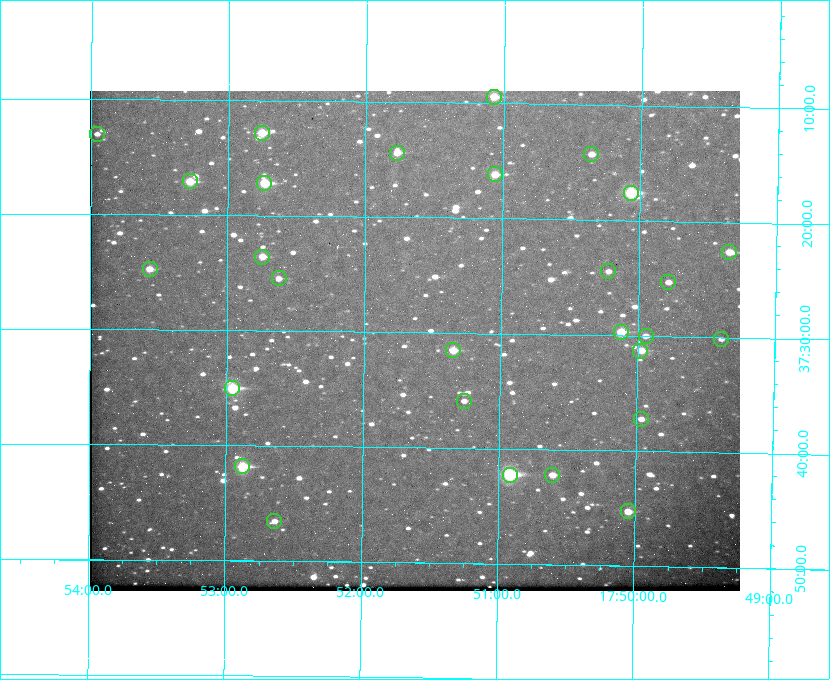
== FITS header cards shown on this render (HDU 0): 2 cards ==
NAXIS1  =                  650 / Width of table row in bytes
NAXIS2  =                  500 / Number of rows in table

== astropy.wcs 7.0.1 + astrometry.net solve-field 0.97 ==
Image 650 x 500 px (HDU 0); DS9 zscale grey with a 90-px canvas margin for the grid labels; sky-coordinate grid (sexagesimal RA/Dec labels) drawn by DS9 from the SOLVED WCS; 28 Tycho-2 reference stars matched to detected sources circled (green)
Header WCS: none
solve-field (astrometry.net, Tycho-2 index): SOLVED blind (the file carries no WCS)
Solved WCS: RA---TAN-SIP/DEC--TAN-SIP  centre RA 17:51:38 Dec +37:31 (267.91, +37.51 deg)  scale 5.21 arcsec/px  FOV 56.5' x 43.5'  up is +179 deg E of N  parity flipped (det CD > 0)
(file carries no celestial WCS; the grid is the blind solution)
Tycho-2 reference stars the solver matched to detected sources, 28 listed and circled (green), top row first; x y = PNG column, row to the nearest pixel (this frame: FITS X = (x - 90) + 1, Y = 500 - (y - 91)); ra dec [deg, ICRS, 3 dp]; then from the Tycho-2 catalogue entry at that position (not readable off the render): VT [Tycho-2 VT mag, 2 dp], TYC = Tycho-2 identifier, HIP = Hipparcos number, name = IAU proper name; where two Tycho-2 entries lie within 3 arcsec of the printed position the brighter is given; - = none
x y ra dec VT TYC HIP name
494 97 267.768 +37.157 9.98 2620-745-1 - -
262 133 268.189 +37.213 9.71 2620-542-1 - -
97 134 268.489 +37.217 11.29 2620-732-1 - -
397 153 267.943 +37.240 10.39 2620-505-1 - -
591 154 267.589 +37.238 11.09 2619-212-1 - -
495 174 267.764 +37.270 10.17 2620-784-1 - -
190 181 268.319 +37.285 9.88 2620-536-1 - -
264 183 268.183 +37.286 8.98 2620-786-1 87506 -
631 193 267.517 +37.293 8.96 2619-379-1 - -
729 252 267.335 +37.377 10.60 2619-634-1 - -
262 257 268.186 +37.393 10.44 2620-175-1 - -
150 269 268.392 +37.412 10.60 2620-800-1 - -
608 271 267.555 +37.408 11.50 2619-358-1 - -
279 278 268.156 +37.424 11.25 2620-712-1 - -
668 282 267.445 +37.422 11.17 2619-451-1 - -
621 332 267.531 +37.495 10.07 2619-274-1 - -
646 336 267.485 +37.500 11.33 2619-40-1 - -
721 339 267.347 +37.503 12.15 3088-638-1 - -
453 350 267.836 +37.525 9.96 3089-889-1 - -
640 351 267.494 +37.522 10.35 3088-270-1 - -
232 388 268.239 +37.584 8.64 3089-755-1 - -
464 401 267.815 +37.598 11.54 3089-1081-1 - -
641 419 267.491 +37.621 11.40 3088-1284-1 - -
242 466 268.219 +37.697 8.93 3089-671-1 - -
510 475 267.730 +37.705 8.13 3089-1203-1 87349 -
552 475 267.652 +37.703 11.04 3089-693-1 - -
628 511 267.512 +37.755 10.10 3089-2332-1 - -
274 521 268.159 +37.775 11.22 3089-2245-1 - -